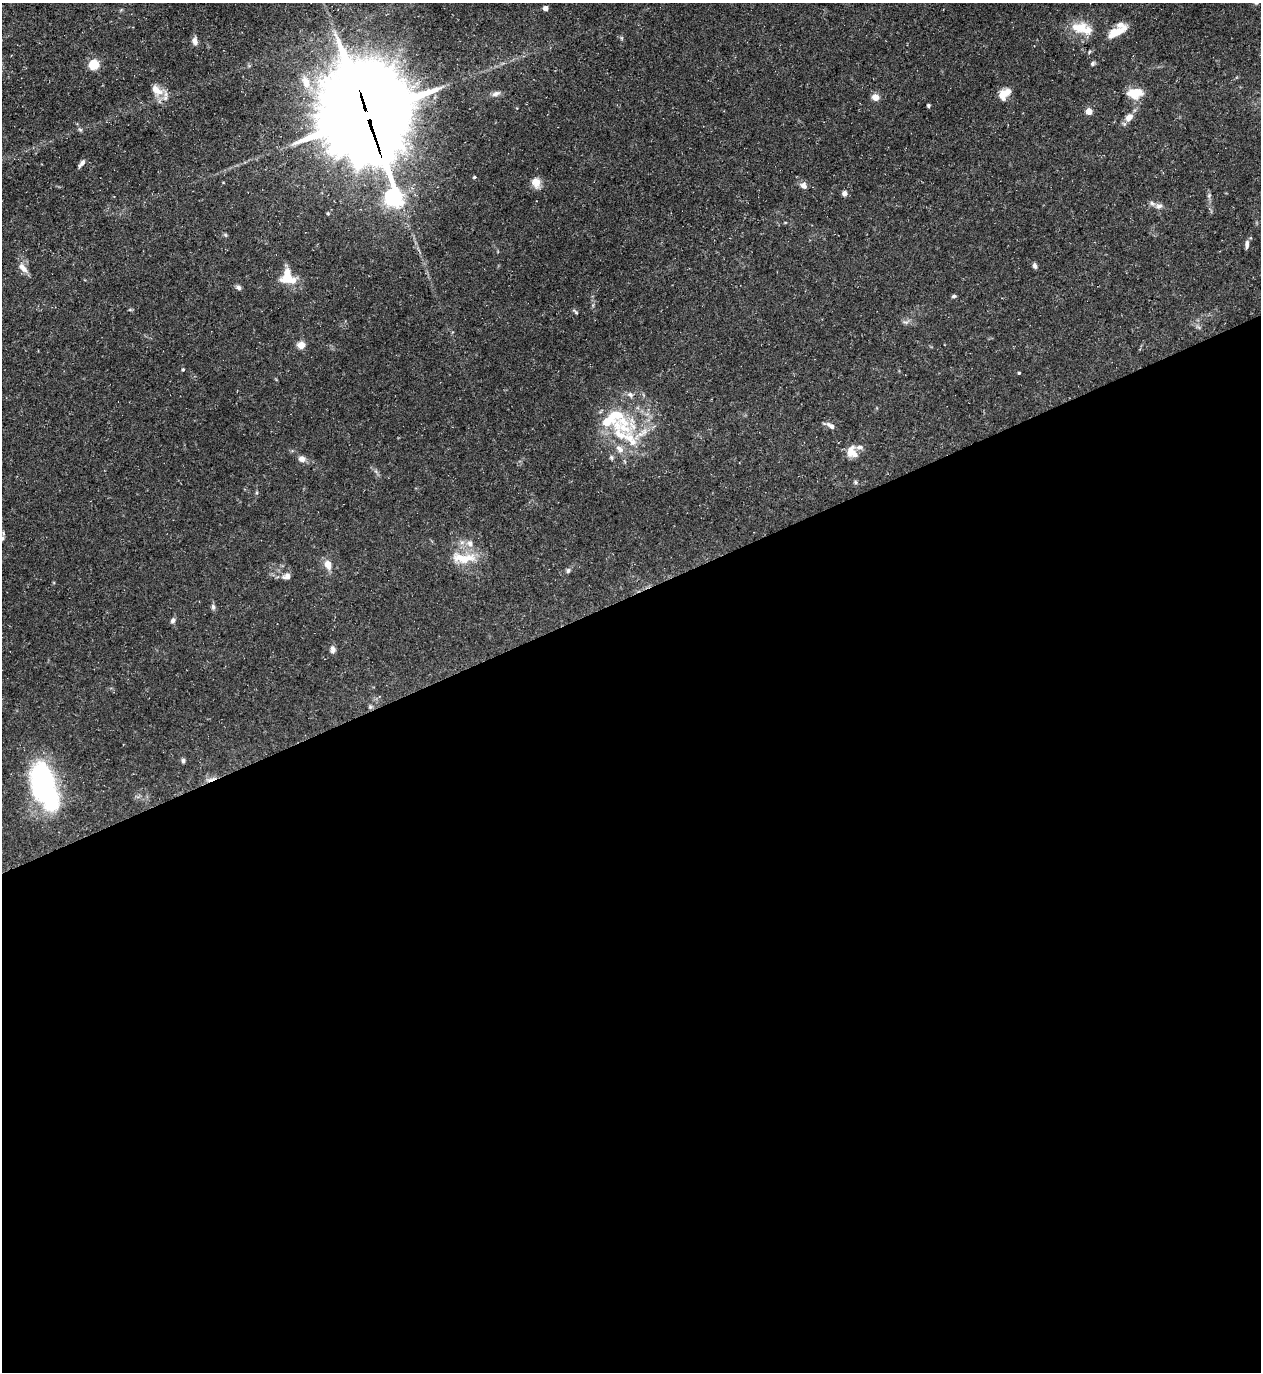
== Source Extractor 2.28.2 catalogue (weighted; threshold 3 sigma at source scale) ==
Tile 15 of 4 x 4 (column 3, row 4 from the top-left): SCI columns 2667-3925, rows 1-1370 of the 5462 x 5478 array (HDU 1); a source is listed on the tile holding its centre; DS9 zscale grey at full resolution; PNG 1263 x 1374 px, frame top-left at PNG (2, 3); no overlay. Shown black and unused: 57% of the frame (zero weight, under 3 of 5 exposures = <1% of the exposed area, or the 3 px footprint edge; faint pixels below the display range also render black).
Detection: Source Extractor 2.28.2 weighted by HDU 2 'WHT'; one run over the whole footprint, this tile lists its part. Background 0.0725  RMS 0.0047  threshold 0.0211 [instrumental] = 3 sigma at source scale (4.5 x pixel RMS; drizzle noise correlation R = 1.50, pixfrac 1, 0.05/0.05 arcsec/px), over >= 5 px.
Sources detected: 70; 1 inside a brighter object's white glare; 1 cosmic-ray / hot-pixel residue — not listed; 11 inside a brighter listed object's ellipse — not listed separately; the other 57 listed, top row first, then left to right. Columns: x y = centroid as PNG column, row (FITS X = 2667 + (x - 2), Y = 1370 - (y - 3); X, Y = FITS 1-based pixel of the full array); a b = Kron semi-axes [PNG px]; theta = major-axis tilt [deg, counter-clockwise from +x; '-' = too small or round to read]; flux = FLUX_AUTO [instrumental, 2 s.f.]
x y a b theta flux
1256 3 4 4 - 0.69
545 8 4 4 - 3.2
1079 28 26 14 2 9.5
1114 33 18 10 33 6.5
622 38 6 4 -71 0.58
195 41 9 6 -83 2.4
1089 52 5 3 - 0.48
1092 63 5 5 - 0.86
94 64 5 5 - 33
306 82 20 11 -74 7.3
157 90 18 10 -38 5.7
1135 93 14 9 4 9.9
496 94 13 6 20 1.9
1004 94 15 9 42 5.6
876 97 5 4 - 10
928 105 3 3 - 0.85
1089 111 5 4 - 8.4
367 115 35 31 -84 6100
1129 117 11 8 43 3.8
80 130 6 4 -2 0.67
82 163 11 5 51 1.5
474 177 4 3 - 0.57
536 183 13 10 -68 4.2
804 185 9 7 -34 2.2
844 193 6 6 - 1.7
1209 195 6 4 46 0.68
394 198 7 6 - 200
1159 206 9 7 16 1.8
1247 244 10 4 85 1.6
1035 266 8 5 -71 1.1
23 268 15 8 -49 3.2
290 280 25 9 -7 7.5
239 288 8 6 -45 1.2
954 296 6 4 11 0.79
576 312 9 3 -41 0.64
301 345 5 5 - 12
183 370 5 3 - 0.45
1019 373 3 3 - 0.52
630 394 9 7 -27 1.6
622 425 47 31 -23 34
832 426 8 6 -23 2
852 452 15 12 -58 5.2
611 457 6 5 - 0.82
302 459 8 7 - 2.6
855 482 6 4 -89 0.73
2 538 6 5 - 1
470 543 10 8 -72 2.6
463 558 34 13 -2 12
328 564 10 7 -79 4.6
568 570 8 5 63 0.97
287 576 11 7 20 2.3
213 607 7 5 -85 1.2
173 620 7 5 54 1.3
333 649 9 7 -85 1.7
370 707 6 5 - 0.8
183 761 6 4 -89 0.9
43 781 36 20 -78 91
Overlapping masked pixels (flux is a lower limit): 1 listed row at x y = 367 115
Isophote crosses this tile's border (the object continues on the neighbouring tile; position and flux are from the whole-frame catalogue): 2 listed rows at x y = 1256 3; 2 538